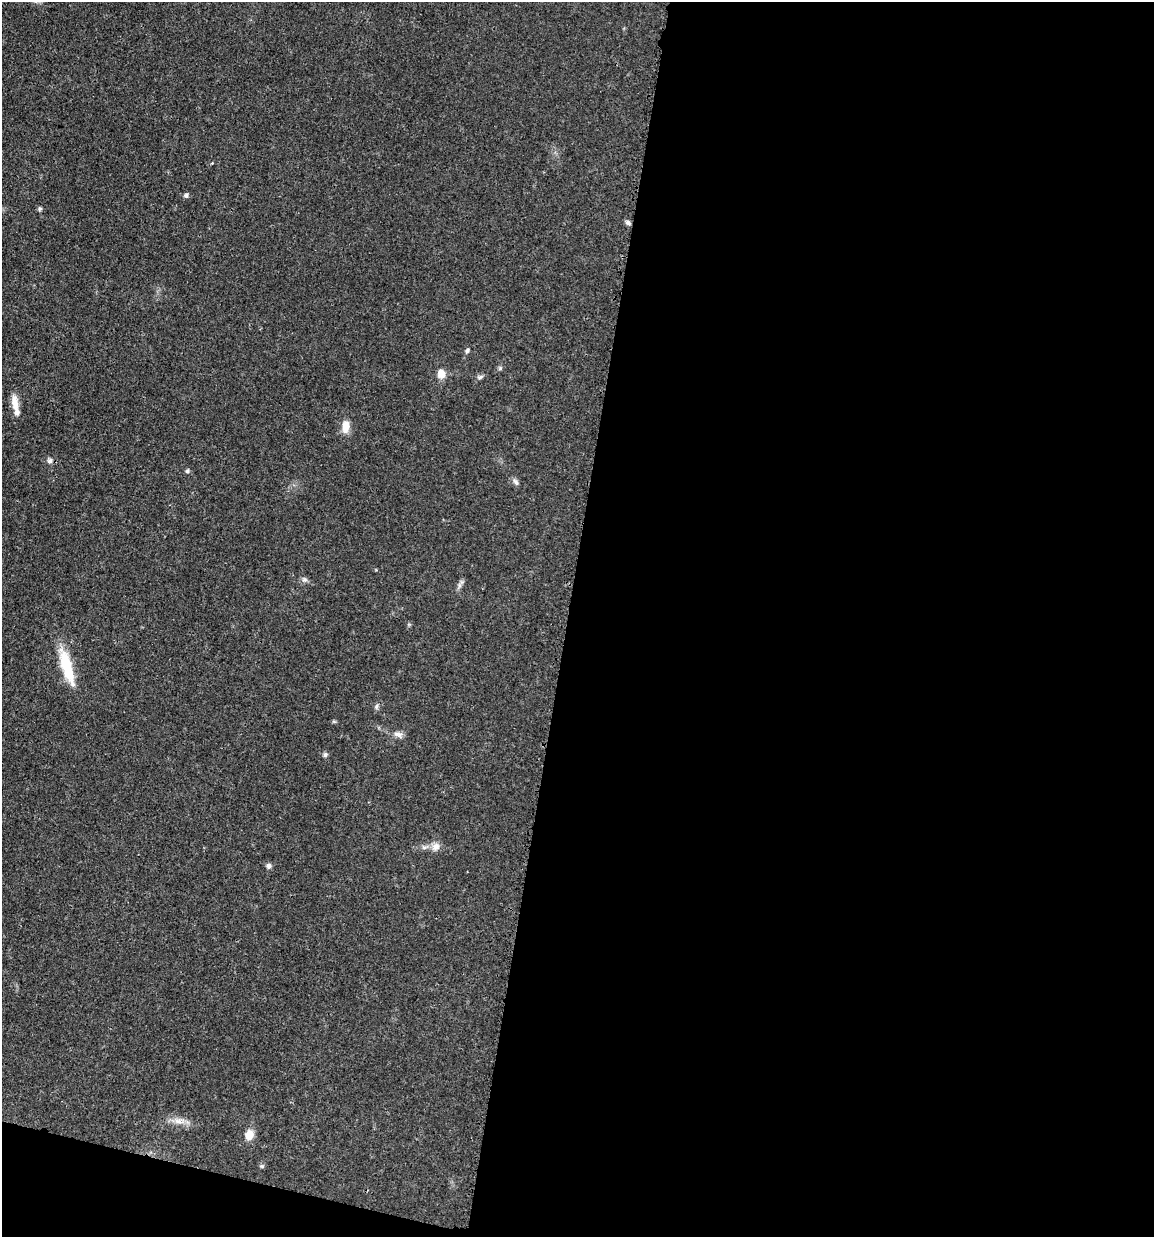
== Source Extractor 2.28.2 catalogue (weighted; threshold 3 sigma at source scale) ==
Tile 16 of 4 x 4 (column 4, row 4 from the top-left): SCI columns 3704-4855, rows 7-1241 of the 4983 x 4952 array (HDU 1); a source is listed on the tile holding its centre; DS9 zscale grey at full resolution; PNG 1156 x 1239 px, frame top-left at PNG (2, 2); no overlay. Shown black and unused: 53% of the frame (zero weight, under 3 of 4 exposures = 1% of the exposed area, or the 3 px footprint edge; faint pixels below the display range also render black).
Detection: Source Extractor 2.28.2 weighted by HDU 2 'WHT'; one run over the whole footprint, this tile lists its part. Background 0.0209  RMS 0.0023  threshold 0.0103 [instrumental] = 3 sigma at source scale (4.5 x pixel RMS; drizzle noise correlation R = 1.50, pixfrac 1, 0.05/0.05 arcsec/px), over >= 5 px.
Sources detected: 25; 1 inside a brighter listed object's ellipse — not listed separately; the other 24 listed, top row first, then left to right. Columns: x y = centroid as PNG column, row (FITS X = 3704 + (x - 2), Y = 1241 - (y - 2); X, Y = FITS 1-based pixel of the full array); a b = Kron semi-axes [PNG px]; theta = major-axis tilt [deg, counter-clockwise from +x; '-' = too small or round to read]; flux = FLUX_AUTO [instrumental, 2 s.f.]
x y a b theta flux
212 163 4 3 - 0.19
186 195 6 5 - 0.61
40 209 5 5 - 0.41
628 223 8 5 -31 0.61
467 351 7 5 60 0.45
500 368 5 5 - 0.35
441 374 10 8 -74 2.1
480 377 9 4 25 0.53
15 403 21 8 -83 2.7
346 427 15 8 83 2.4
50 461 8 6 44 0.7
187 471 5 5 - 0.37
516 482 10 6 -52 0.68
305 579 8 5 -7 0.6
459 585 9 4 -90 0.6
67 666 45 12 -73 8.8
376 706 8 5 88 0.5
398 734 13 6 -14 1.1
325 755 7 5 58 0.46
436 847 12 10 44 1.6
268 866 7 6 - 0.75
179 1121 18 9 -6 2.3
249 1135 11 9 73 2.4
262 1166 6 4 43 0.32